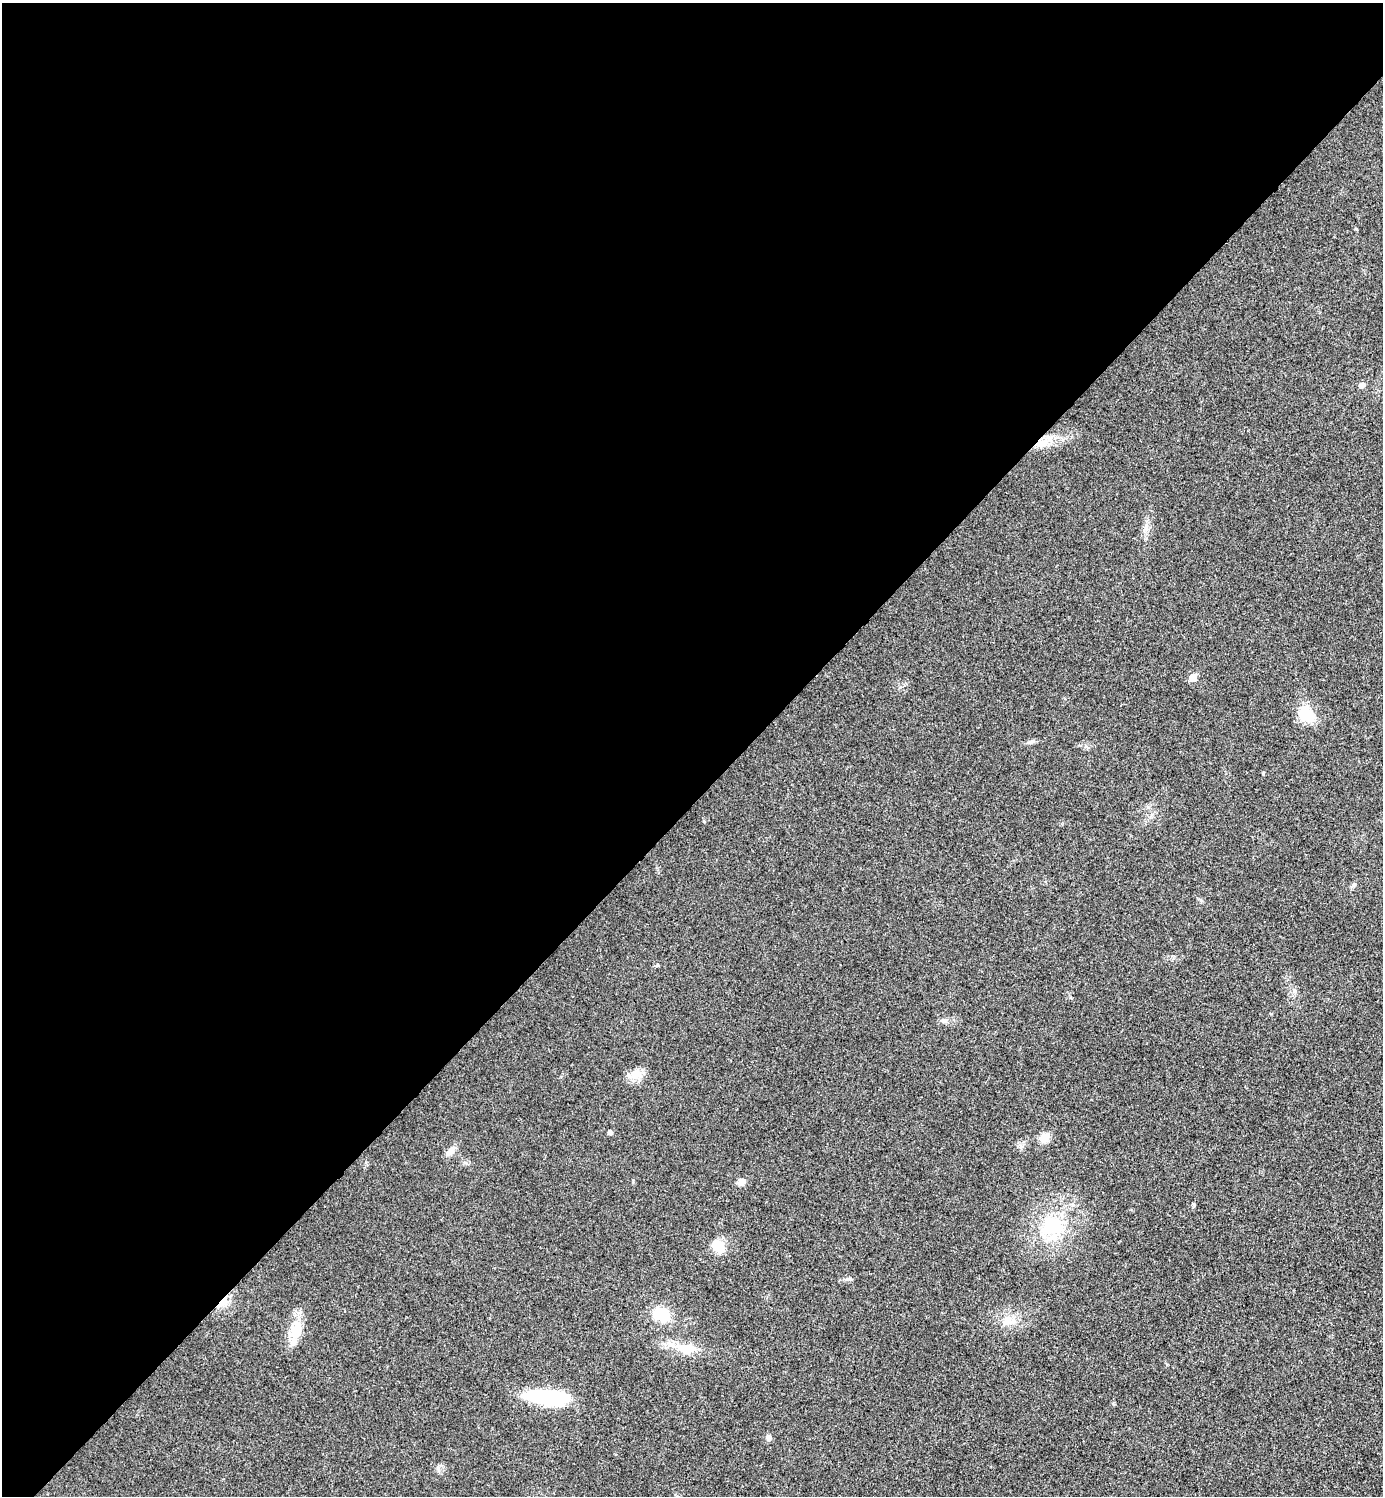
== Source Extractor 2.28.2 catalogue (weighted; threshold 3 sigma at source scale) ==
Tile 2 of 4 x 4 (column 2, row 1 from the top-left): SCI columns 1541-2921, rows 4502-5995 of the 5998 x 5998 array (HDU 1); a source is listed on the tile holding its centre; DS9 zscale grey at full resolution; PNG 1385 x 1498 px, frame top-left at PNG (2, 3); no overlay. Shown black and unused: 54% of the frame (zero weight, under 3 of 4 exposures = <1% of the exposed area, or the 3 px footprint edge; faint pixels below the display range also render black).
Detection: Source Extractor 2.28.2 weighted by HDU 2 'WHT'; one run over the whole footprint, this tile lists its part. Background 0.02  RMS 0.0055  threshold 0.0247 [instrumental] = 3 sigma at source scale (4.5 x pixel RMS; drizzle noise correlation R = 1.50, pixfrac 1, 0.05/0.05 arcsec/px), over >= 5 px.
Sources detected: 27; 2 inside a brighter object's white glare — not listed; the other 25 listed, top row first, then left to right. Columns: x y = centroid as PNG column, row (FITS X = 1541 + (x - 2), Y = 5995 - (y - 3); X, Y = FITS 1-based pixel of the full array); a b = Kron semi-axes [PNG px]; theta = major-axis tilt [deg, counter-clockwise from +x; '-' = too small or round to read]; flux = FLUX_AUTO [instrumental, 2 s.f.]
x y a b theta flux
1356 229 5 3 - 0.57
1362 385 6 6 - 2.3
1042 443 18 11 7 8
1146 528 14 6 63 3
1193 677 5 5 - 9.3
1310 717 24 14 -73 9.6
1030 742 11 5 10 1.7
1263 773 4 4 - 0.54
1353 885 7 5 37 1.1
944 1020 11 4 0 1.8
635 1074 16 13 36 6.4
610 1132 4 4 - 1.7
1044 1138 10 9 - 7
451 1151 17 8 44 3.5
741 1182 10 8 72 2.8
1052 1225 25 21 -1 30
719 1246 16 13 -46 9.8
849 1279 11 4 -9 1.3
222 1302 18 6 50 5.8
664 1316 15 14 - 12
1008 1320 17 13 -43 7.4
295 1330 28 17 63 13
686 1349 23 13 -6 12
547 1398 46 15 -6 40
769 1438 8 6 -74 1.7
Overlapping masked pixels (flux is a lower limit): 2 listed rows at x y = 1042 443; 222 1302
Unlisted compact peaks at least as high as the median listed source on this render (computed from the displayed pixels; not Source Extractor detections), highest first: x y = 704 821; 633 1181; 1022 1146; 657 965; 438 1468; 1113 1403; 1070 997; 900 687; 1201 900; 1167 1365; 366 1162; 1086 746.